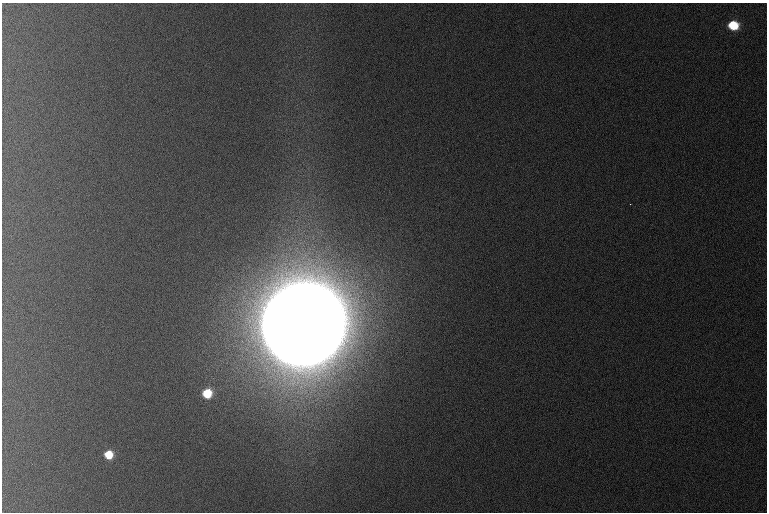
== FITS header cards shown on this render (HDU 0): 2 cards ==
NAXIS1  =                  765 /
NAXIS2  =                  510 /

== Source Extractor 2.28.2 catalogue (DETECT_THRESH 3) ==
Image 765 x 510 px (HDU 0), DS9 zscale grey, 1 PNG px = 1 image px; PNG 769 x 514 px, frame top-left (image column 1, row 510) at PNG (2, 3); no overlay
Background 1090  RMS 11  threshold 33.1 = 3 sigma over >= 5 px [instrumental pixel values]
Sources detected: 5; all 5 listed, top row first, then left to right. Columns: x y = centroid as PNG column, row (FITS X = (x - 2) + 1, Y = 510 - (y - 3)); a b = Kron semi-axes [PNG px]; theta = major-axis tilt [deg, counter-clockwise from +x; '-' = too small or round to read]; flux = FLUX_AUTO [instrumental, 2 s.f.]
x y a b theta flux
733 25 8 7 - 2.7e+04
630 204 3 2 - 7.4e+02
304 324 56 53 34 2.7e+07
207 393 7 7 - 2.5e+04
108 454 7 6 - 2.0e+04